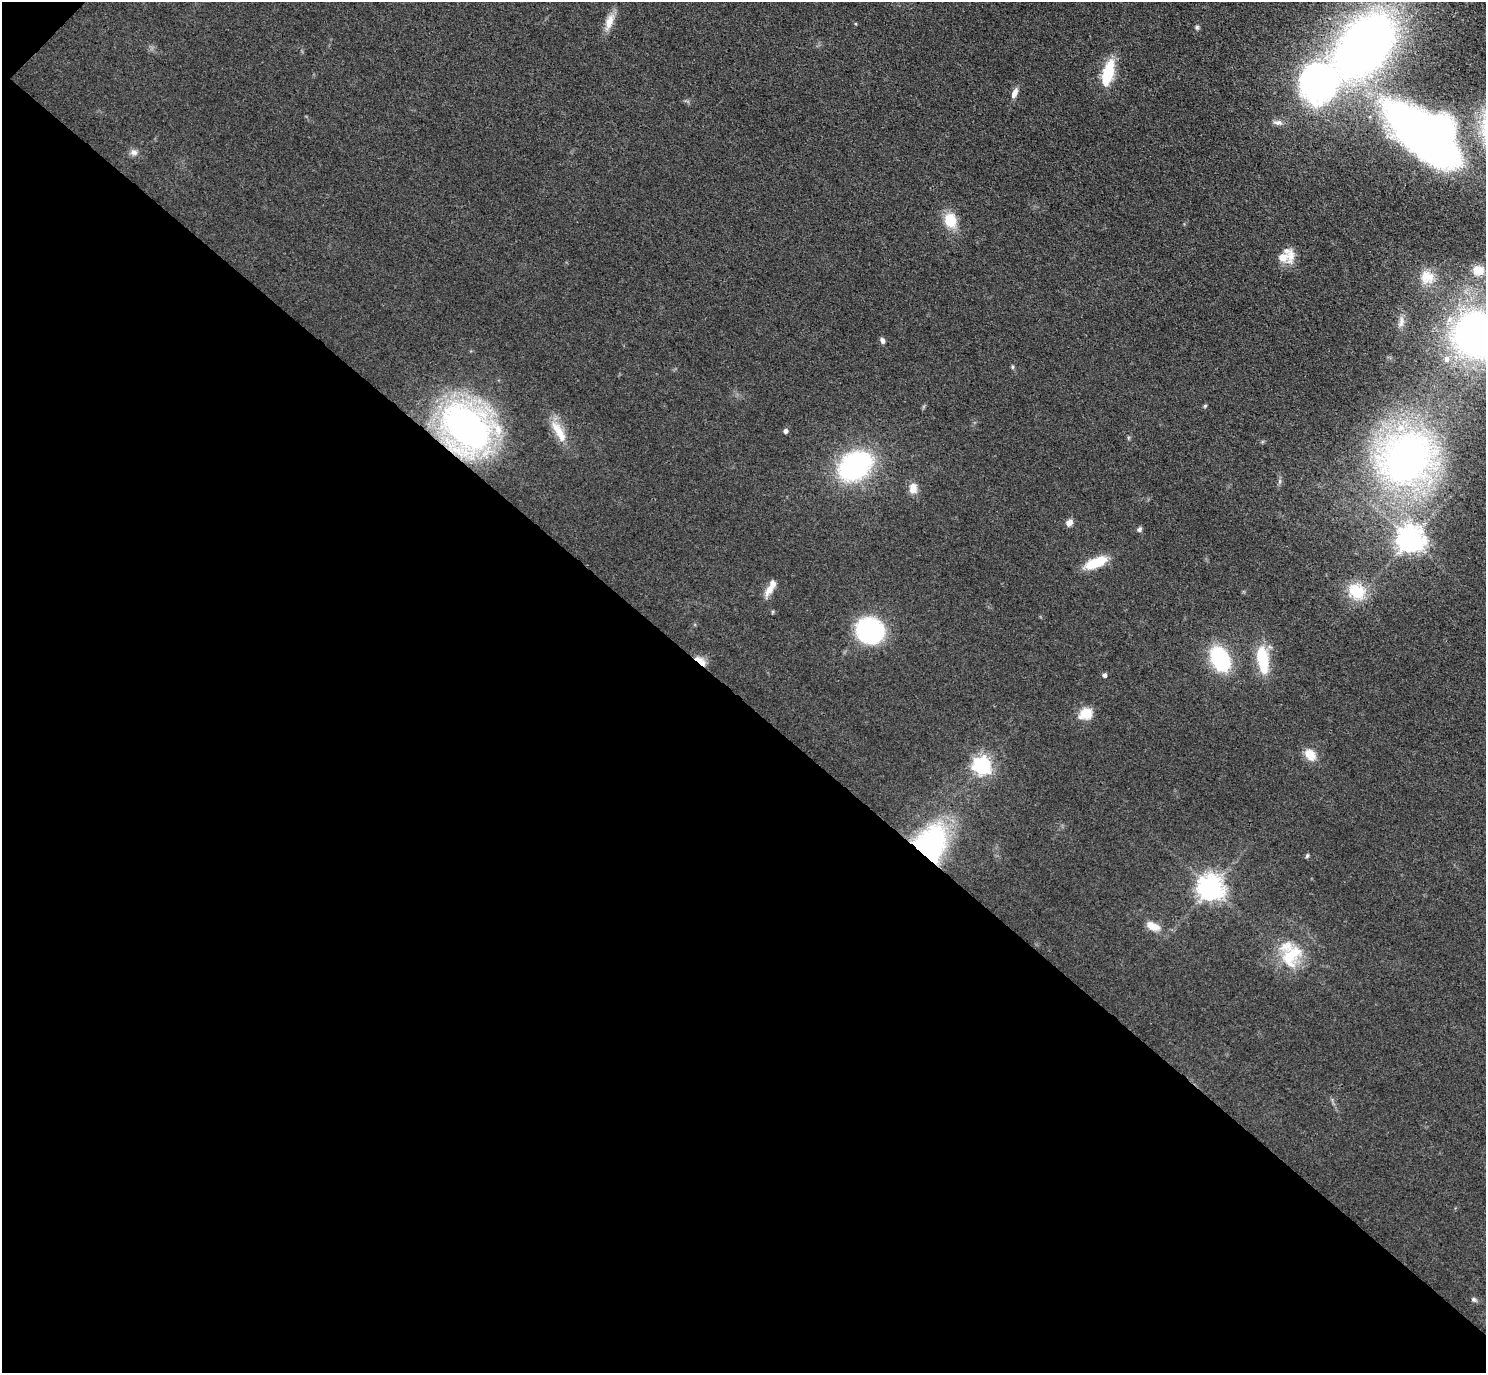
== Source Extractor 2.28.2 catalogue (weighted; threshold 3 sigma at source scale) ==
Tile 9 of 4 x 4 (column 1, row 3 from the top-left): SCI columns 42-1525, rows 1570-2940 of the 6016 x 6023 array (HDU 1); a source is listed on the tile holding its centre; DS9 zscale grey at full resolution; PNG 1488 x 1375 px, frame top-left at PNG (2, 2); no overlay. Shown black and unused: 49% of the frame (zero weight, under 3 of 4 exposures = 5% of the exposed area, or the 3 px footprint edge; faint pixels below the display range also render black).
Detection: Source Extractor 2.28.2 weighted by HDU 2 'WHT'; one run over the whole footprint, this tile lists its part. Background 0.0466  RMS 0.0061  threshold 0.0272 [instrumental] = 3 sigma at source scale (4.5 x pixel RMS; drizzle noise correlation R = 1.50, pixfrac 1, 0.05/0.05 arcsec/px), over >= 5 px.
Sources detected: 51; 1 inside a brighter object's white glare — not listed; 4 inside a brighter listed object's ellipse — not listed separately; the other 46 listed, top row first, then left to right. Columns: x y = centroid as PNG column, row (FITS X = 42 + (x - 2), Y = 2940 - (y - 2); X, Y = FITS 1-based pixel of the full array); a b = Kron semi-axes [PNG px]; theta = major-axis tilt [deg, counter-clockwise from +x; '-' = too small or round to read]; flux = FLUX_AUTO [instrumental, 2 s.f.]
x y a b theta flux
609 22 24 9 72 6.9
1197 27 6 5 - 1
1364 46 47 30 52 540
1108 73 31 11 75 23
1318 83 46 42 62 150
1015 93 13 6 65 3.6
1278 123 12 6 -9 2.6
1425 135 91 36 -40 380
134 152 10 8 -29 2.6
950 220 15 12 -80 15
1283 257 16 13 10 6.9
1478 270 12 11 - 9.1
1427 277 20 19 - 12
1401 322 16 6 81 3.6
1480 335 36 31 0 360
882 340 7 5 -73 1.8
1446 359 7 7 - 2.6
1012 367 6 3 72 0.69
1205 406 5 4 - 0.72
467 427 36 28 -42 290
785 431 5 4 - 2.2
559 432 36 11 -59 13
1407 458 52 46 37 280
855 466 22 17 33 140
1280 481 7 4 71 1.1
913 488 13 9 -90 5.7
1069 523 9 7 46 3.2
1139 529 7 5 61 1.3
1410 539 9 8 - 640
1096 563 24 9 23 18
770 589 19 8 57 5.8
1356 591 22 18 -32 19
870 631 17 15 -25 120
1220 659 21 14 -63 54
1263 660 30 12 -83 25
700 661 17 7 -40 5.3
1104 675 4 4 - 2
1086 714 16 12 25 10
1310 755 15 11 -52 7.9
982 765 7 7 - 230
931 843 46 36 74 83
1307 856 6 4 62 0.9
1210 888 8 8 - 610
1153 926 15 9 -23 7.5
1291 956 34 22 53 26
1474 1299 6 6 - 1.2
Overlapping masked pixels (flux is a lower limit): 3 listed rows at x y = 467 427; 700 661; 931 843
Isophote crosses this tile's border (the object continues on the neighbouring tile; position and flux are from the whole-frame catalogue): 1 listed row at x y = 1480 335